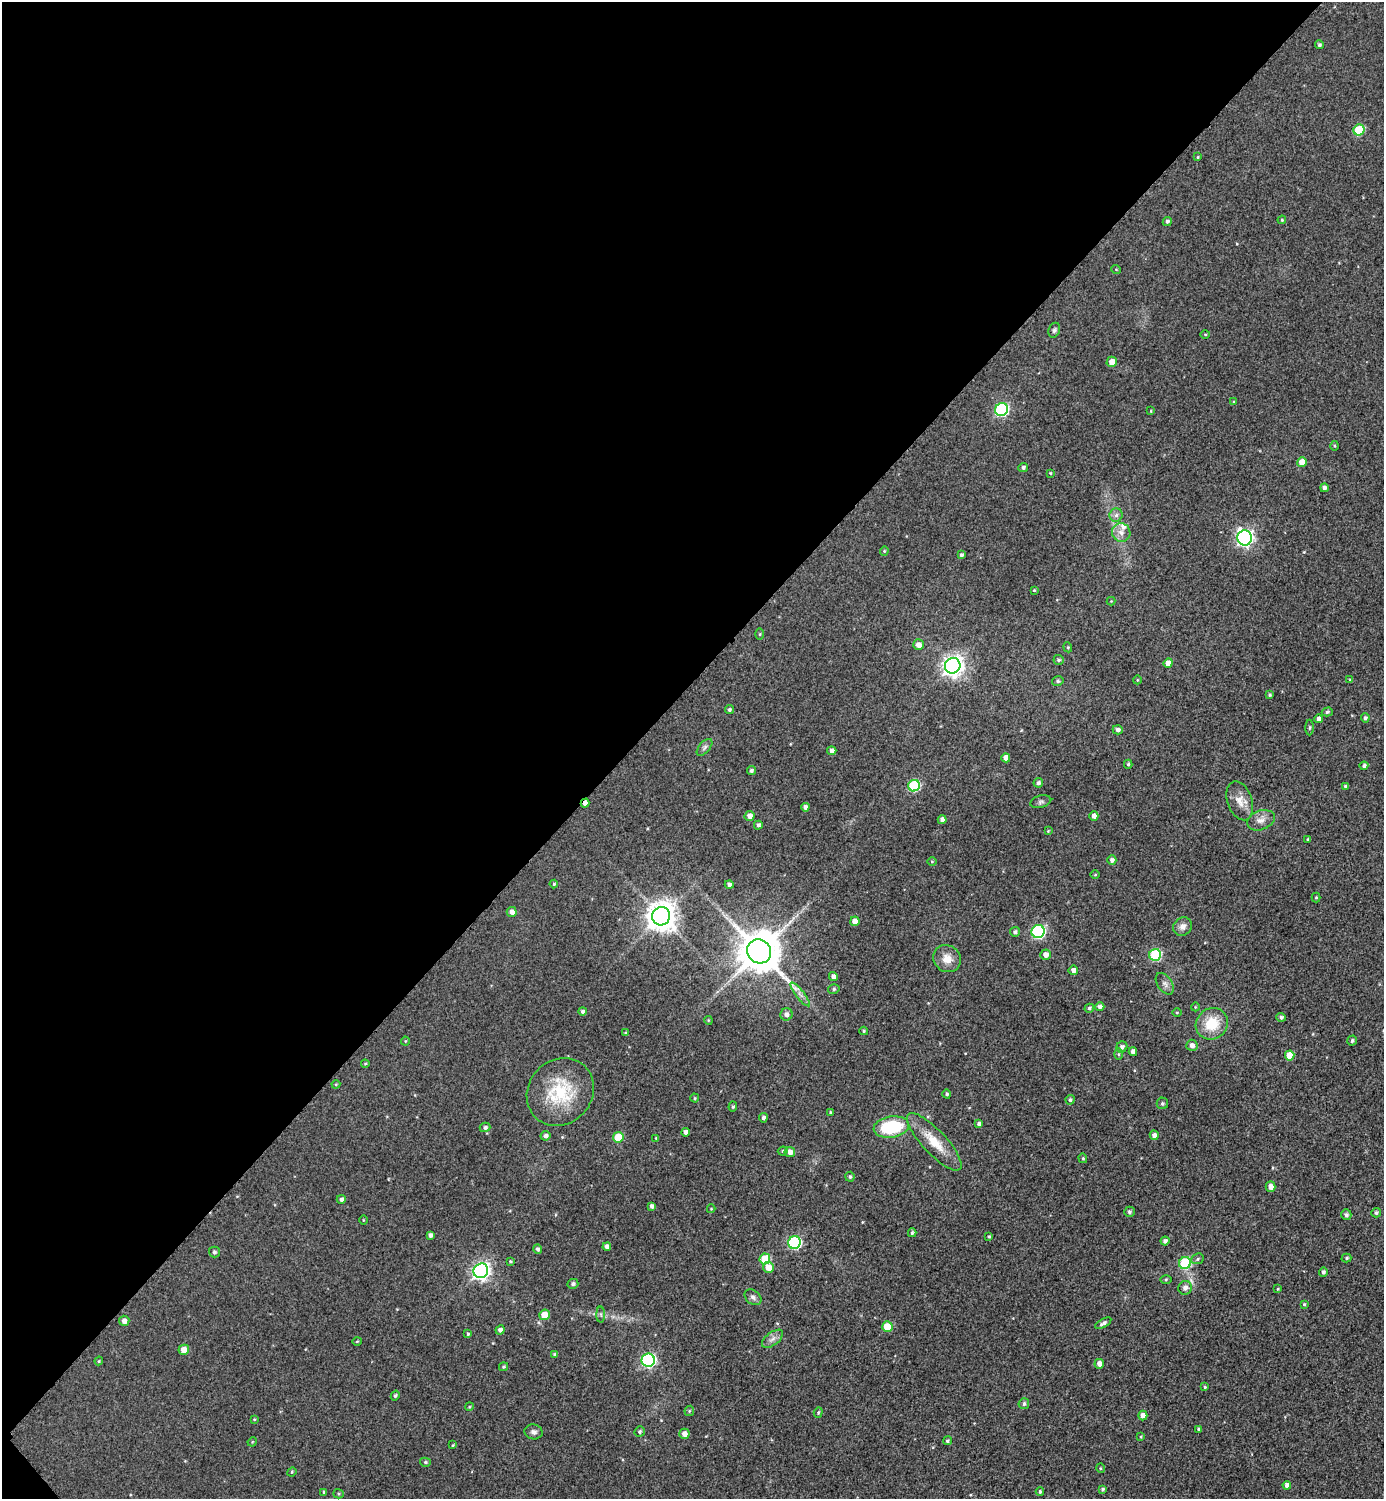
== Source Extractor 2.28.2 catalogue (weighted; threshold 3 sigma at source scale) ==
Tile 5 of 4 x 4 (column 1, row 2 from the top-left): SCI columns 308-1689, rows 3004-4500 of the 5997 x 5997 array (HDU 1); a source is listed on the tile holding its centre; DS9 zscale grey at full resolution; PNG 1386 x 1501 px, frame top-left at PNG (2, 2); each listed source drawn as its Kron ellipse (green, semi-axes under 4 px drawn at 4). Shown black and unused: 46% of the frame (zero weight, under 2 of 3 exposures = <1% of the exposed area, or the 3 px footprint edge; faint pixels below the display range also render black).
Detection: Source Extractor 2.28.2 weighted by HDU 2 'WHT'; one run over the whole footprint, this tile lists its part. Background 0.0372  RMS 0.018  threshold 0.0792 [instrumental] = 3 sigma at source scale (4.5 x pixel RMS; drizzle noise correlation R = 1.50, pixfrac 1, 0.05/0.05 arcsec/px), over >= 5 px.
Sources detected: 192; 1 inside a brighter listed object's ellipse — not listed separately; the other 191 listed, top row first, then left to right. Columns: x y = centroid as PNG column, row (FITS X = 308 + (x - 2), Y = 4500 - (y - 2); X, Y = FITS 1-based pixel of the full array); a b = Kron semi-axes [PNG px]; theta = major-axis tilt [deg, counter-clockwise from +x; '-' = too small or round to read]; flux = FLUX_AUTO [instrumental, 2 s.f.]
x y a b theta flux
1319 45 4 4 - 3.2
1359 130 6 5 - 90
1198 157 4 3 - 1.6
1282 220 4 4 - 2
1167 221 5 4 - 3.7
1116 269 5 3 - 1.5
1054 330 8 5 70 3.7
1205 334 5 3 - 1.6
1112 362 5 5 - 15
1234 402 4 4 - 1.6
1002 409 7 6 - 230
1151 411 4 2 - 1.2
1334 446 5 3 - 1.7
1302 462 5 5 - 26
1023 467 5 4 - 4.3
1050 473 3 3 - 1.6
1324 488 4 4 - 4.7
1116 515 6 6 - 5.4
1121 533 9 9 - 11
1245 538 7 7 - 520
884 551 4 4 - 1.9
961 555 4 3 - 4.2
1034 590 3 3 - 1.5
1111 601 4 4 - 1.4
760 634 5 4 - 2.1
918 645 5 5 - 12
1068 647 5 4 - 2.3
1059 660 5 5 - 3.3
1168 663 5 4 - 15
953 666 8 7 - 1000
1137 680 4 3 - 1.2
1350 680 3 3 - 2.1
1058 681 6 4 13 3.1
1270 695 4 4 - 2.4
729 710 4 4 - 3.4
1327 712 5 4 - 3
1365 718 4 4 - 3.9
1319 719 4 4 - 6.9
1310 728 8 4 89 2.3
1118 730 5 4 - 5.3
705 747 10 5 49 5.1
832 751 5 4 - 7.4
1006 758 4 4 - 11
1128 764 4 4 - 2.7
1364 766 4 4 - 4.3
751 770 5 4 - 3.5
1038 783 5 4 - 4.7
914 786 6 5 - 120
1345 787 4 4 - 3.8
1240 801 20 12 -71 21
1041 802 10 6 14 4.8
585 803 4 3 - 9.9
805 807 4 4 - 6.9
749 816 5 5 - 11
1094 816 5 4 - 9.1
942 820 4 4 - 8.2
1261 820 14 9 20 13
758 825 4 4 - 4.1
1048 831 4 3 - 1.4
1308 839 4 3 - 1.8
1112 860 5 4 - 5.2
932 861 5 3 - 1.5
1095 875 5 3 - 1.6
554 884 4 4 - 2.4
729 884 4 4 - 6
1316 897 5 4 - 2.2
512 912 5 5 - 7.8
661 916 9 9 - 2500
855 921 5 4 - 15
1183 926 10 8 40 11
1015 932 5 5 - 4.3
1038 932 6 6 - 240
759 951 12 11 - 6500
1045 955 5 5 - 11
1155 955 6 6 - 130
947 959 14 13 - 20
1073 970 5 4 - 7.9
833 976 4 4 - 6.8
1165 984 12 7 -56 7.6
834 989 6 4 15 3.2
800 994 15 4 -52 7.5
1100 1007 4 4 - 5.3
1195 1007 4 3 - 1.3
1089 1008 5 4 - 3.2
582 1011 4 4 - 4.5
1177 1013 4 3 - 1.8
786 1014 6 6 - 7.9
1281 1017 4 4 - 3.6
708 1020 4 3 - 1.5
1212 1024 16 15 - 50
864 1031 4 3 - 2.6
626 1033 3 3 - 2.2
405 1041 4 4 - 1.7
1352 1041 5 4 - 3.4
1192 1045 5 5 - 7.6
1122 1047 6 5 - 5.6
1133 1052 4 4 - 6.8
1119 1054 6 4 89 2.4
1290 1055 5 5 - 27
365 1064 4 4 - 1.6
336 1084 4 4 - 1.7
560 1092 35 31 47 100
947 1094 4 4 - 3.5
695 1098 4 4 - 1.8
1070 1100 5 4 - 3.3
1162 1103 6 5 - 3.5
733 1107 5 4 - 2.6
830 1112 4 3 - 2
763 1118 4 4 - 4.8
979 1124 4 3 - 4.5
485 1127 5 4 - 4
891 1127 18 10 9 100
686 1132 4 4 - 6
1154 1135 5 4 - 7.2
546 1136 5 4 - 6.4
618 1137 5 5 - 46
656 1138 3 2 - 1.4
934 1142 38 12 -47 43
783 1151 5 4 - 2.3
790 1152 5 5 - 11
1083 1158 5 4 - 2.3
850 1177 5 4 - 2.9
1271 1186 5 5 - 9.3
341 1199 5 4 - 5.1
652 1206 4 4 - 5.1
711 1209 4 4 - 1.5
1129 1212 5 5 - 3.4
1376 1213 5 4 - 3.7
1346 1215 5 5 - 4.5
363 1220 4 3 - 1.3
912 1233 4 3 - 2.9
430 1235 4 4 - 4.8
989 1236 4 3 - 2
1165 1241 4 4 - 5.3
794 1243 6 6 - 210
607 1247 4 4 - 7.3
538 1249 5 4 - 4
214 1252 5 5 - 3.4
1346 1258 5 4 - 2.5
765 1259 5 5 - 57
1198 1259 6 5 - 3
510 1261 4 3 - 2
1185 1263 6 6 - 120
768 1267 5 5 - 22
481 1271 7 7 - 610
1323 1272 4 4 - 3.8
1166 1279 6 4 2 2.1
573 1284 5 5 - 4.2
1185 1288 7 6 - 7.6
1278 1289 4 3 - 1.7
753 1297 9 6 -40 5.6
1304 1304 3 3 - 1.9
544 1315 5 5 - 23
601 1315 8 4 -89 3.2
124 1321 5 5 - 8.2
1103 1323 9 4 31 5.2
887 1327 5 5 - 34
500 1330 5 4 - 6.2
468 1334 4 3 - 2.9
772 1339 12 6 38 8.7
357 1341 5 3 - 1.6
184 1350 5 5 - 18
555 1355 3 3 - 3.5
648 1360 6 6 - 320
99 1361 4 3 - 1.7
1099 1364 5 5 - 10
504 1367 5 4 - 2.4
1205 1387 4 3 - 1.9
395 1396 5 4 - 3.1
1024 1404 5 5 - 3.6
469 1407 4 3 - 1.5
689 1411 5 5 - 2.2
818 1412 5 4 - 2.2
1143 1415 5 4 - 11
254 1419 4 4 - 1.6
1199 1429 4 4 - 3.4
640 1431 5 5 - 3
534 1432 9 7 -10 6.3
684 1434 5 5 - 12
1141 1437 4 3 - 1.3
947 1441 4 4 - 2.8
252 1442 5 4 - 1.5
453 1445 4 3 - 1.9
425 1462 5 4 - 2.8
1100 1468 5 3 - 1.5
292 1472 5 4 - 2
1287 1485 4 4 - 6.9
1103 1489 4 4 - 2.8
324 1492 3 3 - 2.1
1040 1492 4 3 - 2.6
338 1494 5 4 - 2.2
Overlapping masked pixels (flux is a lower limit): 1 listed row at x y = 585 803